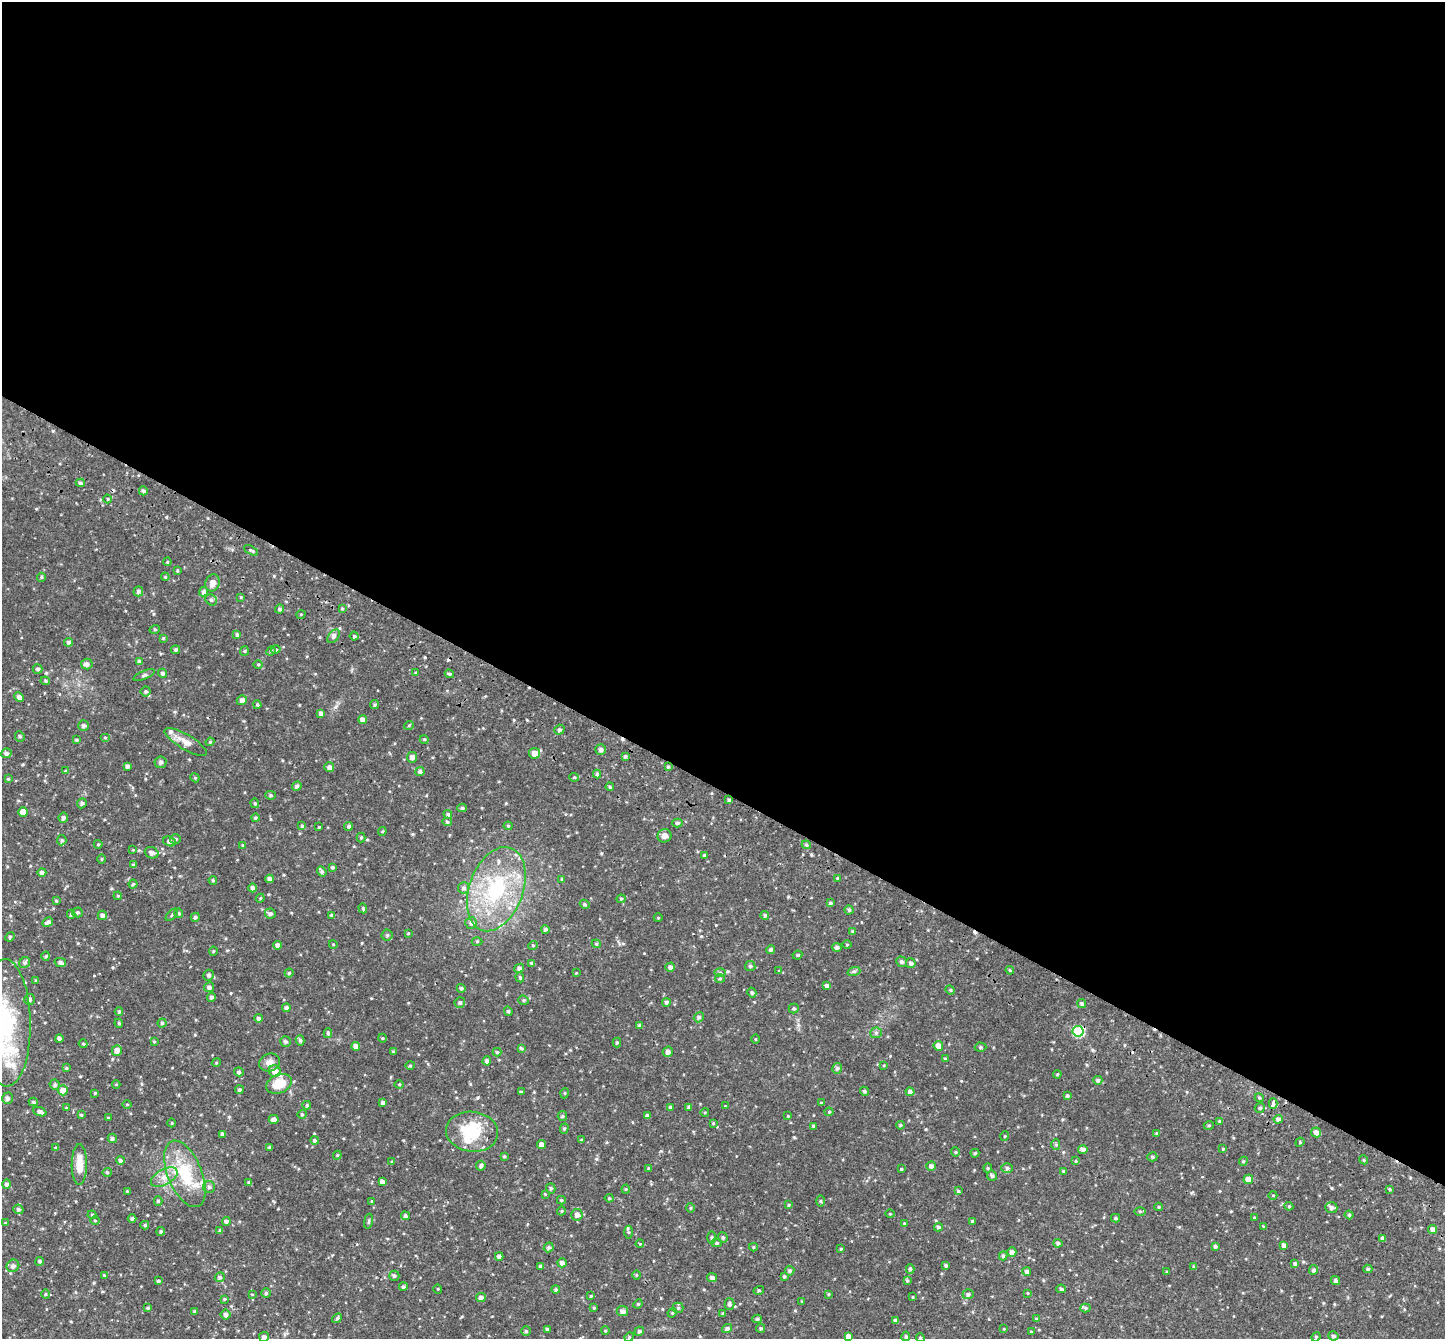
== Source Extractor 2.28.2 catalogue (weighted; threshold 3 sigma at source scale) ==
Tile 3 of 4 x 4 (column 3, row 1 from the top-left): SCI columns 2923-4365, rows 4351-5687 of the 5841 x 5890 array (HDU 1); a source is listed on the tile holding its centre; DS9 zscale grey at full resolution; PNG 1447 x 1341 px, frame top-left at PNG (2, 2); each listed source drawn as its Kron ellipse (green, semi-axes under 4 px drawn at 4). Shown black and unused: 59% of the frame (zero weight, under 2 of 3 exposures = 3% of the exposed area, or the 3 px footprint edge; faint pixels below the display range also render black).
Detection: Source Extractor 2.28.2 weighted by HDU 2 'WHT'; one run over the whole footprint, this tile lists its part. Background 0.066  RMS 0.0087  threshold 0.0392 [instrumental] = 3 sigma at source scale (4.5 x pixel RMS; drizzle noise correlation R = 1.50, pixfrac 1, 0.05/0.05 arcsec/px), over >= 5 px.
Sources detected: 439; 4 cosmic-ray / hot-pixel residue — neither listed nor drawn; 13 inside a brighter listed object's ellipse — not listed separately; the other 422 listed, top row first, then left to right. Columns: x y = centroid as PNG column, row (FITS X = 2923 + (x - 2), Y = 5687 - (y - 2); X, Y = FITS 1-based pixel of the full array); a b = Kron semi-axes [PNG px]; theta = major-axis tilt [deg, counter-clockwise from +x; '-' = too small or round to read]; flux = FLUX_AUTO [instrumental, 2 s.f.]
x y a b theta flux
80 483 4 4 - 1.4
143 491 4 4 - 1.9
108 499 4 3 - 0.77
251 550 8 4 -28 1.4
167 562 4 4 - 0.97
177 571 4 3 - 0.87
41 577 4 4 - 1.1
165 577 4 4 - 1
213 583 9 7 68 4.7
138 591 5 5 - 2.1
203 592 4 4 - 2.3
241 597 4 4 - 0.74
211 600 6 5 - 1.6
280 609 4 4 - 1.9
342 609 4 4 - 1
301 614 5 3 - 0.81
155 629 5 3 - 0.75
237 635 4 4 - 1.7
334 636 8 5 52 2.1
354 636 4 4 - 1.3
163 638 4 3 - 0.85
69 642 4 4 - 1.9
175 650 4 4 - 1.6
276 650 5 4 - 1.3
244 651 5 4 - 0.95
271 651 5 4 - 1.2
139 662 4 4 - 2.5
87 664 6 5 - 2.8
258 664 5 3 - 0.84
38 669 5 4 - 1.6
163 673 4 4 - 1.8
416 673 4 3 - 0.92
449 674 5 3 - 1.1
144 675 11 3 23 1.5
45 681 5 4 - 1.1
146 691 5 5 - 1.5
19 697 5 4 - 3.7
242 700 5 5 - 3.2
257 705 4 3 - 0.95
375 705 4 4 - 1.2
321 713 4 4 - 2.6
363 720 4 4 - 4.7
83 725 5 5 - 2.3
409 725 5 3 - 0.73
559 730 5 4 - 1.7
20 736 5 4 - 1.3
105 737 5 3 - 0.71
424 739 4 3 - 0.87
76 740 4 3 - 1.1
186 742 24 7 -31 7.5
210 742 4 4 - 0.98
600 749 5 5 - 2.3
6 753 5 5 - 2.3
534 753 5 5 - 8.3
625 756 4 3 - 1.4
412 757 5 5 - 3.4
160 762 6 5 - 1.9
127 766 3 3 - 1.8
329 767 5 5 - 3
668 767 4 3 - 1.1
65 771 4 3 - 0.95
420 772 4 4 - 2.1
597 774 4 4 - 1.4
574 777 5 4 - 0.96
195 778 5 3 - 0.84
8 779 3 3 - 0.89
297 786 5 4 - 2.1
610 787 4 4 - 1.2
271 795 5 4 - 1.3
729 800 4 3 - 1.6
82 803 5 4 - 1.7
255 803 5 4 - 1
462 808 4 4 - 1.5
23 812 4 4 - 7.9
448 814 4 4 - 1.4
63 818 5 5 - 2.2
255 818 4 4 - 1.1
447 822 5 4 - 1.2
677 823 5 4 - 1.6
302 826 4 4 - 1.4
349 826 4 4 - 1.7
508 826 4 4 - 0.8
319 827 3 3 - 0.84
382 831 4 3 - 0.86
664 836 7 6 - 3.8
361 838 5 4 - 1.1
175 839 5 4 - 1.5
62 840 5 4 - 1.3
170 841 7 4 -19 3.2
98 844 4 4 - 0.87
243 845 4 3 - 0.85
806 845 4 4 - 1.2
133 850 4 4 - 0.65
152 853 7 5 -21 3.6
704 856 4 4 - 1.3
102 859 5 3 - 0.85
134 865 4 3 - 1.7
332 867 3 3 - 1.3
322 871 5 4 - 1.8
42 872 4 4 - 2.5
838 878 3 3 - 1.4
270 879 4 4 - 3.6
562 879 4 3 - 0.99
213 880 4 3 - 1.1
133 884 4 4 - 1.1
253 888 4 4 - 3
463 888 6 5 - 2.3
496 889 44 27 70 73
118 896 4 3 - 0.8
260 898 4 4 - 0.94
621 899 4 4 - 0.91
56 901 4 3 - 1
830 903 4 3 - 1.5
585 904 5 4 - 1.1
363 908 5 4 - 1.1
849 910 4 4 - 1.4
77 912 5 5 - 1.5
179 913 5 4 - 0.9
71 914 4 4 - 1.3
270 914 5 5 - 2.1
102 915 5 5 - 2.3
172 915 7 3 45 0.85
332 915 4 4 - 1.6
765 915 4 4 - 1.6
195 917 4 4 - 1.6
658 918 4 3 - 0.65
48 922 6 4 31 2.3
471 923 6 6 - 2
545 929 4 4 - 1.6
852 931 4 3 - 0.97
408 933 4 3 - 0.79
387 935 5 5 - 1.5
10 937 5 4 - 1.2
477 941 5 3 - 0.83
333 944 4 3 - 0.63
596 944 4 4 - 1.1
277 945 4 4 - 2.6
533 945 5 3 - 0.73
847 945 4 3 - 0.68
837 947 4 4 - 2.3
771 949 4 4 - 1.7
213 951 4 3 - 0.7
797 955 5 3 - 1.1
46 956 4 4 - 1
25 962 6 5 - 1.8
60 962 6 4 -14 2.1
901 962 5 5 - 1.8
532 963 4 3 - 2.1
911 963 5 4 - 2.4
750 966 5 5 - 1.5
670 967 5 4 - 2.5
519 968 5 4 - 2.2
1010 970 4 3 - 1
779 971 4 4 - 0.7
854 971 6 4 18 1.3
720 972 6 4 -1 1.2
289 973 4 4 - 1.2
576 973 4 4 - 0.68
209 975 5 5 - 1.9
520 977 5 4 - 1.1
720 978 5 4 - 1.1
36 981 4 3 - 0.99
827 985 3 3 - 2
209 987 5 5 - 2.4
461 988 4 4 - 1.6
950 990 5 4 - 1
752 993 5 4 - 1.5
212 997 4 4 - 1.7
29 999 5 5 - 2.4
524 1000 5 4 - 1.2
460 1002 5 5 - 1.7
666 1002 4 4 - 1.7
1082 1004 5 4 - 1.7
286 1008 4 4 - 2.4
794 1008 5 5 - 1.4
508 1011 5 4 - 1.3
119 1012 4 3 - 1.4
699 1017 5 4 - 1.8
258 1018 4 4 - 2.1
6 1023 64 25 -89 79
119 1023 4 4 - 0.91
162 1023 4 4 - 1.3
640 1025 4 4 - 2
1078 1031 5 5 - 51
328 1033 5 4 - 1.4
876 1033 6 5 - 1.8
59 1038 4 4 - 2.5
382 1038 4 3 - 0.7
755 1039 4 3 - 0.78
300 1040 5 4 - 1.7
154 1041 4 3 - 0.85
285 1041 5 5 - 1.8
617 1042 5 4 - 1.1
83 1044 4 4 - 0.94
356 1046 4 4 - 4.5
938 1046 5 4 - 6.9
980 1047 6 4 -1 1.4
521 1048 4 3 - 1.2
117 1050 5 5 - 4.6
393 1052 4 3 - 1.2
497 1052 4 4 - 1.2
668 1052 5 5 - 3.1
945 1059 4 3 - 1.2
487 1061 4 4 - 2.3
216 1063 4 3 - 0.82
270 1063 11 8 23 5
410 1065 4 4 - 1
884 1065 3 2 - 0.65
66 1068 4 4 - 0.97
837 1068 5 5 - 1.8
275 1071 6 5 - 6.9
239 1072 5 4 - 1.6
1057 1074 4 3 - 0.94
1098 1080 4 4 - 1.7
116 1084 4 3 - 0.67
279 1084 13 9 23 14
399 1084 4 4 - 0.85
55 1085 5 5 - 1.7
63 1090 5 5 - 7.1
239 1090 4 4 - 1.5
864 1091 5 4 - 1.5
521 1092 4 3 - 0.95
910 1092 4 4 - 2.5
95 1093 3 3 - 0.9
565 1093 5 3 - 0.75
1067 1096 4 4 - 1.4
7 1098 6 5 - 2.6
1259 1098 4 4 - 1.2
33 1102 4 4 - 1.2
383 1103 4 4 - 3
821 1103 4 3 - 0.8
127 1104 4 3 - 0.69
1273 1104 5 4 - 5.8
307 1105 4 4 - 1.1
725 1106 3 2 - 0.59
670 1107 4 4 - 1.4
689 1107 4 4 - 1.7
66 1108 4 2 - 0.61
1260 1108 5 4 - 1.5
40 1112 7 4 -21 3.3
705 1112 4 3 - 0.7
829 1112 4 4 - 0.87
302 1114 4 4 - 1
81 1115 4 3 - 1.1
562 1116 5 4 - 1.1
647 1116 4 4 - 2.2
788 1116 4 3 - 0.67
108 1118 3 2 - 0.57
274 1119 5 4 - 3.6
1278 1119 4 4 - 2.4
1220 1121 4 3 - 1.1
172 1123 4 3 - 0.64
713 1123 3 3 - 0.94
900 1125 4 3 - 1.1
1209 1125 5 3 - 0.91
814 1126 3 3 - 1.5
564 1129 5 4 - 1.3
472 1132 26 20 -6 37
1316 1132 5 5 - 3.8
1156 1133 4 4 - 0.82
222 1134 4 4 - 2
1005 1136 5 3 - 0.65
112 1138 4 4 - 1.9
315 1140 4 4 - 1.2
581 1140 3 3 - 0.91
1300 1142 5 4 - 0.88
542 1144 4 4 - 4.4
1056 1145 5 4 - 1.3
270 1147 3 3 - 1.3
56 1148 3 3 - 1.2
1083 1149 5 4 - 2.7
1223 1149 3 3 - 0.77
955 1152 4 4 - 1
975 1153 4 4 - 1.1
337 1155 4 4 - 0.98
504 1156 4 3 - 0.96
1152 1157 5 4 - 1.4
1364 1160 4 3 - 0.9
120 1161 4 4 - 1.8
1076 1161 4 3 - 0.88
1243 1161 4 4 - 1.1
392 1162 4 3 - 0.85
79 1164 20 7 90 12
481 1166 5 4 - 2
931 1166 5 5 - 2.6
988 1168 4 4 - 1.1
1007 1168 6 5 - 1.6
649 1169 4 3 - 1
901 1169 3 3 - 1
1064 1171 4 4 - 1.2
107 1172 5 4 - 1.1
185 1174 35 17 -68 37
992 1176 5 5 - 1.8
164 1177 14 7 29 7.4
1248 1179 5 5 - 6.4
382 1182 4 4 - 3.2
249 1183 3 3 - 1.6
6 1184 5 4 - 2.1
209 1187 6 6 - 2
551 1188 5 4 - 1.3
626 1189 4 4 - 0.88
1389 1189 4 3 - 0.96
127 1191 3 3 - 0.63
958 1191 3 3 - 1.2
545 1194 4 4 - 0.8
1273 1195 4 3 - 0.65
609 1198 4 4 - 1
561 1200 4 4 - 1.1
158 1201 5 4 - 1.2
372 1201 4 2 - 0.51
820 1201 5 4 - 0.95
789 1205 4 3 - 0.92
1289 1206 4 4 - 1.1
1158 1207 4 4 - 0.93
690 1208 5 3 - 0.92
1331 1208 6 5 - 2.7
18 1209 5 4 - 1.7
561 1211 4 3 - 0.76
1140 1211 6 4 -1 1.2
890 1214 5 3 - 0.76
92 1215 4 4 - 0.92
577 1215 6 5 - 3.2
1349 1215 4 4 - 1.2
405 1216 4 4 - 1.9
132 1218 4 4 - 1.9
1116 1218 4 4 - 1.1
1255 1218 4 3 - 0.79
95 1221 5 3 - 0.77
226 1221 4 4 - 2
368 1221 8 4 81 1.4
973 1221 4 3 - 1.6
5 1223 4 4 - 0.75
904 1223 4 3 - 0.73
145 1225 4 4 - 1.3
938 1227 4 4 - 1.8
1264 1227 3 3 - 0.89
1433 1229 4 4 - 2.9
161 1231 4 4 - 1.3
220 1231 4 3 - 1.8
629 1232 6 4 -88 1.4
711 1237 6 3 89 1
723 1237 5 4 - 1.4
1383 1238 4 3 - 2.8
717 1243 5 4 - 1.4
1058 1243 4 4 - 1.9
640 1244 4 3 - 0.71
1284 1245 4 4 - 3.4
1215 1246 4 3 - 1.7
549 1247 5 4 - 1.6
753 1247 4 4 - 1
841 1249 3 2 - 0.81
1012 1252 5 4 - 2.7
499 1256 4 4 - 2.8
1003 1256 4 4 - 1.6
40 1261 4 4 - 1.5
562 1263 4 4 - 2.9
1295 1264 4 3 - 1.8
946 1265 4 3 - 1.3
13 1266 6 6 - 2.5
541 1266 4 4 - 1.8
1194 1267 4 3 - 1.6
910 1269 4 4 - 1.7
1368 1269 4 4 - 1.3
1314 1270 5 4 - 1.8
790 1271 5 5 - 1.5
1027 1271 4 4 - 2.2
1167 1272 3 3 - 1.1
104 1275 4 4 - 0.72
636 1275 5 3 - 0.81
394 1276 5 5 - 1.6
784 1276 4 4 - 1.3
220 1277 5 4 - 1.6
712 1277 5 4 - 2.1
158 1281 3 3 - 1.3
907 1281 4 3 - 1.1
1336 1281 5 4 - 2.1
403 1287 4 4 - 1.4
438 1289 5 3 - 0.65
556 1289 4 4 - 1.4
1061 1289 5 4 - 1.3
759 1290 5 3 - 0.99
266 1293 5 5 - 1.3
1028 1293 4 3 - 0.64
45 1294 5 3 - 0.94
252 1294 4 2 - 0.6
829 1294 3 3 - 0.88
968 1294 5 5 - 2.1
591 1296 4 3 - 0.91
481 1297 5 4 - 3.2
913 1297 4 2 - 0.59
224 1299 4 4 - 0.88
802 1301 4 3 - 0.86
638 1304 5 4 - 0.95
729 1304 6 5 - 2
148 1308 4 3 - 1.2
594 1308 3 3 - 0.96
678 1308 5 5 - 1.3
1086 1308 5 4 - 1.3
195 1311 3 3 - 1.3
622 1311 6 5 - 3.1
672 1313 5 3 - 0.94
722 1313 4 3 - 0.84
225 1314 5 5 - 2.7
337 1318 5 4 - 1.1
757 1319 5 4 - 1.4
1036 1319 4 3 - 1.1
896 1321 4 4 - 2.8
761 1328 4 4 - 1.3
547 1329 4 3 - 1.4
727 1329 5 4 - 2.1
1004 1329 3 3 - 0.6
526 1331 5 4 - 1.3
605 1331 4 3 - 0.67
639 1331 5 4 - 1.8
1031 1332 3 3 - 0.71
848 1336 4 4 - 3.8
906 1336 5 4 - 1.4
1333 1336 5 4 - 1.8
264 1337 5 5 - 2.6
629 1337 5 4 - 1
1316 1337 5 4 - 1.1
920 1338 4 4 - 1.1
Isophote crosses this tile's border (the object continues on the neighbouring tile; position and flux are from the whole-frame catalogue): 4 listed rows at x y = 6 1023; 848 1336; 264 1337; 920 1338